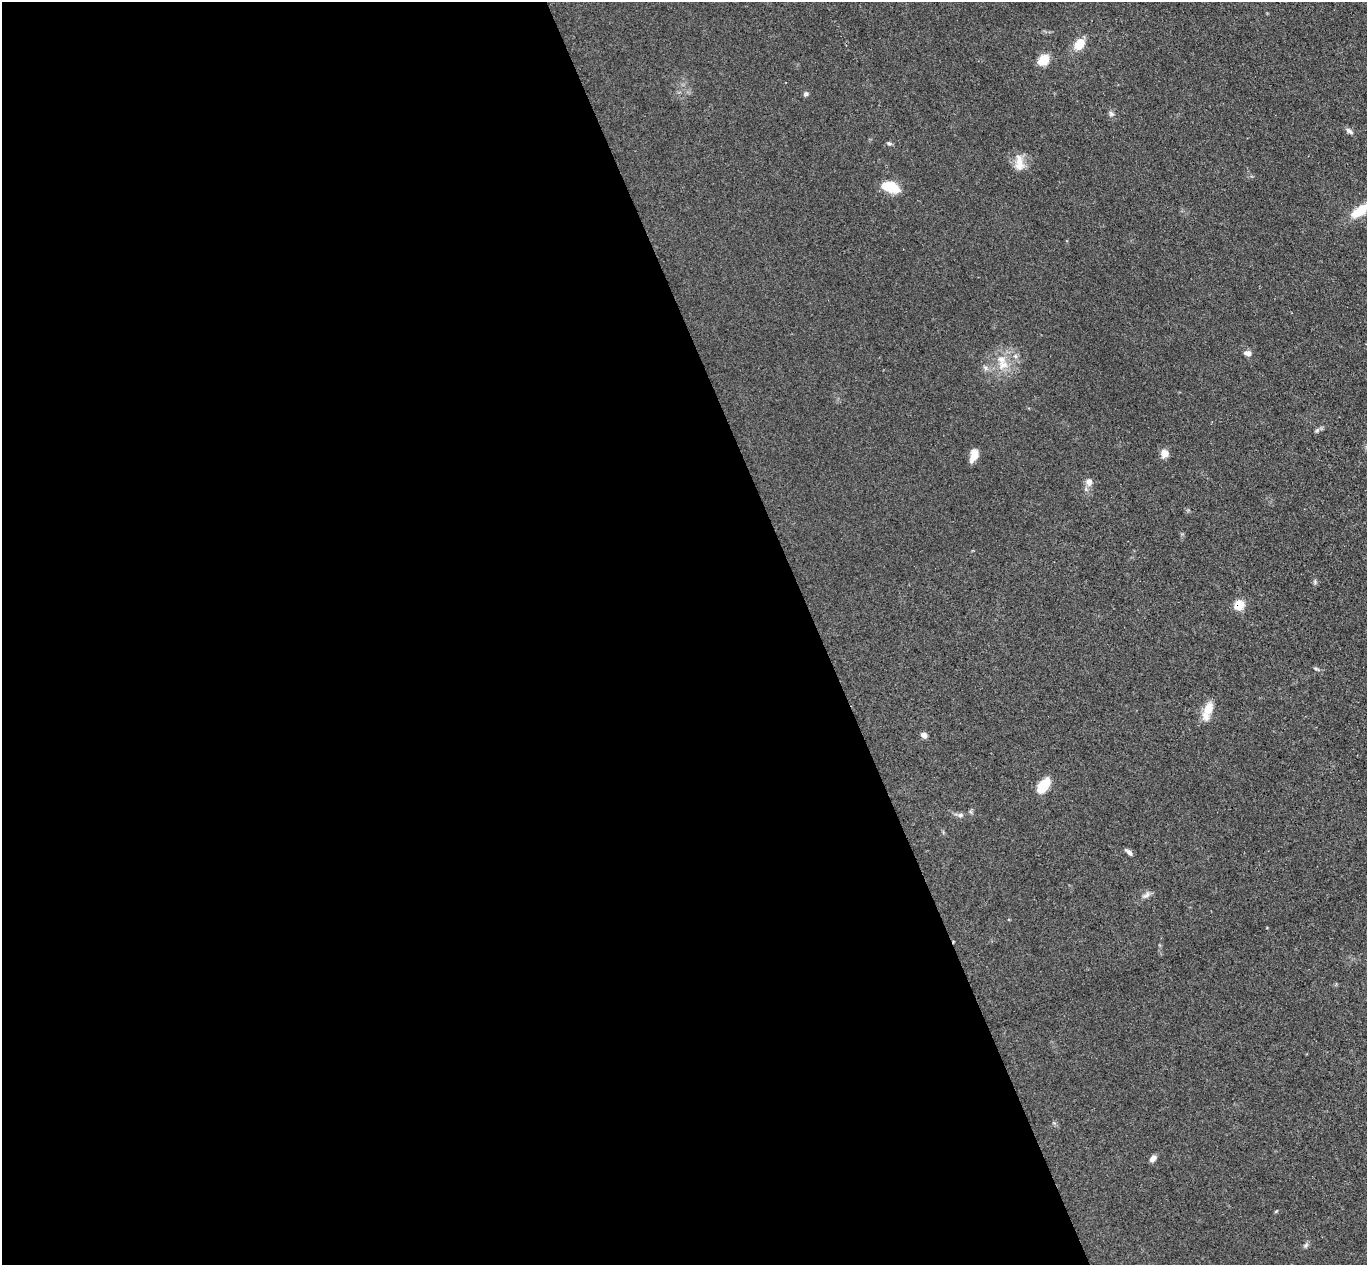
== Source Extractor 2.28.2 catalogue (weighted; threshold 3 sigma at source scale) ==
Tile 9 of 4 x 4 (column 1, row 3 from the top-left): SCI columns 55-1419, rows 1437-2699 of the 5571 x 5525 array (HDU 1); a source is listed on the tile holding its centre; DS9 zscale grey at full resolution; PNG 1369 x 1267 px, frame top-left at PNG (2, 2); no overlay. Shown black and unused: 60% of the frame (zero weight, under 3 of 4 exposures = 5% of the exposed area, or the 3 px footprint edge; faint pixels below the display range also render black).
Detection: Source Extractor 2.28.2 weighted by HDU 2 'WHT'; one run over the whole footprint, this tile lists its part. Background 0.0885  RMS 0.0071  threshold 0.0318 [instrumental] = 3 sigma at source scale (4.5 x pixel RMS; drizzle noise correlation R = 1.50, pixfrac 1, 0.05/0.05 arcsec/px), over >= 5 px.
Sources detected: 28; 2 inside a brighter listed object's ellipse — not listed separately; the other 26 listed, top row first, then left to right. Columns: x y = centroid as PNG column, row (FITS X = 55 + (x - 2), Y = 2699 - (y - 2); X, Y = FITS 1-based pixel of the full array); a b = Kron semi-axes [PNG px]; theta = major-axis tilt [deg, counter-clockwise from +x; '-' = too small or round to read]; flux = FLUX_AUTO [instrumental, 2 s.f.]
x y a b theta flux
1079 44 14 10 56 11
1043 60 13 10 44 11
806 94 7 5 7 1.5
1111 114 8 6 -54 1.8
1349 131 11 5 -36 2.3
889 143 6 4 -20 1.3
1019 161 19 10 -81 7.9
890 187 22 12 -17 15
1360 211 24 9 34 17
1248 353 10 6 -13 2.7
1003 365 16 13 17 11
1317 430 6 5 - 1.3
1164 453 8 7 - 6.3
974 455 14 7 74 7.1
1089 482 9 8 - 3.8
1239 605 6 5 - 23
1316 668 8 3 -19 1.1
1208 709 23 10 65 10
924 735 7 6 - 3
1043 786 19 10 52 15
960 815 8 6 3 1.9
1129 852 9 5 -41 2.5
1146 895 12 6 41 2.9
1153 1158 9 6 46 3.2
1276 1211 6 3 19 0.68
1306 1245 8 4 45 1.5
Overlapping masked pixels (flux is a lower limit): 1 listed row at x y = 1239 605
Isophote crosses this tile's border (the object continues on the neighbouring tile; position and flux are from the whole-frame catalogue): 1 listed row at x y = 1360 211